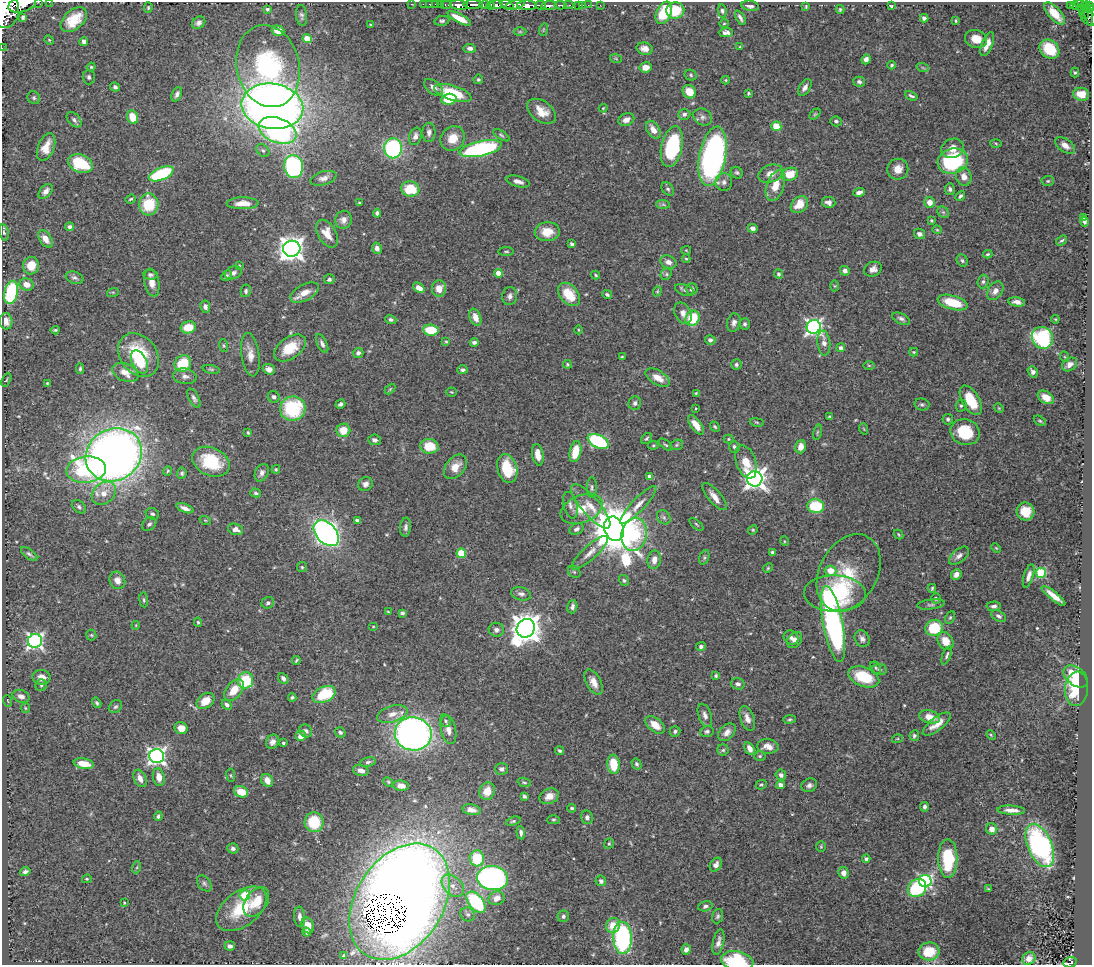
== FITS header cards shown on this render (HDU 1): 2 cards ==
NAXIS1  =                 1090
NAXIS2  =                  963

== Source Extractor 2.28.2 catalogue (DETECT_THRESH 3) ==
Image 1090 x 963 px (HDU 1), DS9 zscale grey, 1 PNG px = 1 image px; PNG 1094 x 967 px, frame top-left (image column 1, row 963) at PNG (2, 2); each listed source drawn as its Kron ellipse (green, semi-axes under 4 px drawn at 4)
Background 0.887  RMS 0.027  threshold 0.0796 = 3 sigma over >= 5 px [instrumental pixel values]
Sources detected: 514; of the 514, the 500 brightest by FLUX_AUTO listed and drawn (14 fainter detections omitted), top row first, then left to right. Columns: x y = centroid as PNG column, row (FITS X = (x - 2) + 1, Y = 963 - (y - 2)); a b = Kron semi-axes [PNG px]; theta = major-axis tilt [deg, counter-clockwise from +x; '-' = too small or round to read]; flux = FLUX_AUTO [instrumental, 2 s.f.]
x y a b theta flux
38 2 2 2 - 43
49 2 2 2 - 8.5
22 4 14 7 16 2900
411 4 2 2 - 12
423 4 2 2 - 11
429 4 3 2 - 16
436 4 3 2 - 30
440 4 2 2 - 15
446 4 6 3 0 68
459 5 9 4 -6 1300
473 5 10 3 -1 1500
485 5 6 4 -6 140
496 5 7 4 5 960
507 5 7 4 -23 420
515 5 10 4 15 500
527 5 10 4 0 3300
540 5 5 3 - 260
549 5 8 3 6 1100
560 5 6 3 -4 180
569 5 5 2 - 110
579 5 3 3 - 37
583 5 2 2 - 6.9
588 5 2 2 - 9.1
600 5 2 2 - 7.2
491 6 4 3 - 290
750 6 8 5 -8 7.3
806 6 4 3 - 1.8
891 6 3 3 - 2
1070 6 4 3 - 85
1075 6 4 3 - 150
1085 6 4 3 - 29
1089 6 3 3 - 130
1080 7 7 3 -64 160
148 8 5 4 - 2.1
267 9 4 3 - 2.6
840 9 4 3 - 2.6
1091 9 4 2 - 150
6 10 18 13 84 7900
675 11 9 8 - 48
722 11 7 4 -83 3.5
1088 12 14 3 -76 120
664 13 12 7 65 64
1054 13 14 6 -48 35
1084 14 5 2 - 68
302 15 10 5 -84 5
23 17 4 3 - 3.2
459 18 13 4 -28 22
740 18 8 4 -60 5
924 18 4 4 - 4.8
1089 18 8 6 -38 160
74 20 15 9 42 37
442 21 7 5 11 3.7
956 21 4 2 - 1.8
199 23 7 6 - 6
724 24 4 3 - 1.7
371 25 3 3 - 1.9
543 30 6 4 72 2.2
278 31 6 5 - 19
520 32 6 4 0 2.6
726 32 7 4 2 6.9
307 39 4 4 - 39
976 39 11 9 -17 22
49 40 5 4 - 2
84 41 4 4 - 6.9
987 44 12 5 67 19
740 47 4 4 - 1.8
2 48 2 2 - 8.7
470 48 6 4 -4 6.4
645 49 8 6 -12 13
1049 49 11 8 -41 58
616 59 6 4 -20 2.2
866 59 5 4 - 8.7
892 65 4 4 - 3.5
268 66 41 31 -77 280
91 67 4 4 - 2.2
646 67 6 5 - 17
923 68 6 4 -19 2.6
1075 73 5 4 - 2.4
691 75 6 5 - 3
89 77 7 6 - 5.1
478 79 5 5 - 2.7
726 80 4 4 - 2
859 82 6 5 - 4
115 87 5 4 - 4.1
805 87 9 5 57 7.7
434 88 11 6 -39 11
689 92 7 6 - 30
453 93 19 7 -17 77
748 93 4 4 - 2.5
177 94 8 5 67 5.7
1081 94 8 6 -5 26
911 96 6 3 -24 3.3
34 98 7 6 - 3.5
449 99 7 5 5 68
272 106 31 22 -9 1800
603 108 4 3 - 1.8
542 111 16 10 -37 25
684 114 6 5 - 5.5
815 114 6 4 44 2.4
133 117 7 5 -68 34
703 117 10 8 -33 7.1
74 120 9 6 -46 5.9
626 120 8 6 23 11
836 121 5 5 - 4.4
776 126 5 5 - 37
277 130 20 12 -21 380
653 130 10 6 -58 16
429 132 9 6 88 6.8
501 135 9 4 -33 3.1
415 136 9 6 72 8.7
453 138 13 11 46 28
996 143 5 3 - 1.9
1065 146 11 6 -36 13
46 147 15 8 68 23
672 147 21 10 77 170
393 148 10 9 - 210
953 148 11 9 16 17
481 149 21 7 12 260
263 150 7 5 -46 3.6
712 156 30 13 79 520
953 161 15 12 16 170
80 164 13 8 -21 79
294 166 11 9 -80 260
898 169 10 10 - 19
737 173 6 5 - 3.4
161 174 13 6 23 130
771 174 13 8 20 18
790 174 8 6 16 38
964 177 9 7 -70 12
323 178 13 6 16 9.6
518 181 12 5 -15 9
1048 181 6 5 - 2.9
724 182 9 8 - 8.1
775 186 16 8 71 31
410 189 9 7 -10 53
668 189 7 5 -52 3.9
950 189 6 5 - 4.7
46 191 8 5 47 9.1
859 192 6 4 18 6.4
960 196 5 4 - 4
131 199 5 4 - 2.7
829 202 7 5 -11 8.3
930 202 5 5 - 16
243 203 16 6 1 18
359 203 3 2 - 1.8
149 204 11 9 86 66
663 204 7 4 -1 3.1
799 205 9 7 45 31
943 212 6 5 - 3.7
377 213 4 4 - 5.2
1083 217 3 3 - 2.1
343 220 9 8 - 11
932 220 4 3 - 2
1084 221 5 4 - 4.5
70 227 4 4 - 4.6
753 228 5 4 - 8.2
937 230 4 4 - 1.8
547 232 12 9 2 29
4 233 8 4 -80 3.1
327 234 15 9 -60 24
919 234 6 5 - 6
45 239 10 6 -56 15
1062 240 6 3 34 2.9
572 244 4 4 - 4.5
377 248 6 5 - 8.2
292 249 9 8 - 1600
686 250 5 4 - 1.8
506 251 8 3 0 2.4
988 254 4 3 - 2.4
686 259 4 4 - 2
962 260 6 5 - 3.4
668 262 8 6 -21 9.9
31 266 9 8 - 28
239 266 4 4 - 2.2
873 269 9 7 26 9.7
845 271 5 4 - 7.3
233 273 9 6 20 7.5
498 273 4 4 - 16
666 274 6 5 - 2.9
779 274 5 4 - 3.7
150 275 7 5 -3 3.6
596 275 4 3 - 2
227 276 6 4 48 3.4
74 278 9 6 -16 4.9
329 279 5 5 - 4.5
152 282 14 7 -79 15
983 282 7 5 86 4.4
27 284 7 6 - 16
834 286 5 3 - 1.8
419 288 6 4 -37 13
439 289 8 7 - 19
692 289 6 5 - 4.9
685 290 10 5 -20 3.9
246 291 6 5 - 4
657 291 5 4 - 2
995 291 10 7 56 10
11 292 12 7 77 150
113 292 6 4 17 2.1
305 293 15 8 28 22
569 294 13 9 -49 42
607 295 5 4 - 3.7
510 296 9 7 80 7
1017 302 8 4 -7 8.6
953 303 15 7 -16 54
205 307 6 5 - 5.5
683 313 11 8 -63 13
475 317 9 5 -69 15
693 318 8 6 58 70
391 319 5 4 - 4.5
901 319 9 5 -24 5.5
1055 319 4 4 - 1.6
6 321 8 6 -85 11
734 323 9 6 76 7.5
745 324 5 5 - 4
188 327 7 6 - 32
814 327 7 7 - 540
55 330 4 3 - 2.7
431 330 7 5 -7 60
578 330 4 3 - 1.5
1042 338 11 10 - 170
710 340 5 5 - 5.8
446 342 3 3 - 1.8
474 342 4 3 - 4.6
824 343 12 6 -84 11
322 344 10 5 -64 6.3
224 346 6 4 -83 2.5
290 348 18 10 35 45
841 348 4 4 - 6.4
914 352 4 4 - 1.9
358 353 5 5 - 5.1
139 355 24 18 -52 99
250 355 22 9 -82 19
622 357 3 3 - 1.8
1065 357 5 3 - 1.7
139 362 12 7 -62 30
183 364 9 7 41 57
567 364 4 4 - 2.3
736 364 5 5 - 4
1070 364 8 6 36 8.8
869 365 6 4 -1 2.2
80 369 5 3 - 2.9
211 369 9 4 -11 2.9
269 369 6 5 - 12
463 370 5 4 - 4
125 372 14 8 -22 20
1033 372 6 4 -55 5.7
185 376 12 8 -8 8.5
658 378 13 7 -31 21
6 380 7 4 65 2.6
47 384 4 2 - 2.1
390 389 6 3 45 2.1
451 392 5 4 - 2
696 393 4 3 - 1.8
274 397 6 5 - 4.3
1046 397 9 6 -32 16
194 398 10 5 -61 5.3
971 400 16 8 -60 48
635 403 6 6 - 5.4
340 404 5 4 - 4.3
922 404 7 6 - 4.3
961 406 6 5 - 3.5
696 408 3 3 - 1.6
999 408 5 4 - 1.8
293 409 13 12 - 130
829 417 3 2 - 2
948 419 5 5 - 3.9
1040 421 7 4 -30 2.6
757 422 7 3 -9 2.2
696 425 11 5 -54 20
715 427 5 4 - 2.6
864 429 6 3 -70 1.9
343 430 7 6 - 29
817 432 7 3 77 2.1
965 432 15 13 -21 61
248 433 3 3 - 2.2
646 438 6 4 45 3
728 439 5 4 - 2.1
375 440 6 5 - 6.7
598 441 11 6 -26 190
653 445 5 4 - 2.1
666 445 8 3 -40 2.8
677 445 6 5 - 2.8
429 446 9 7 -4 39
734 447 6 5 - 4.4
801 447 7 5 74 13
575 452 11 5 78 43
114 455 29 25 31 1900
538 455 11 5 -80 16
211 462 19 14 -24 78
746 462 17 10 -71 30
455 467 14 9 50 21
276 469 4 3 - 2.2
507 469 15 9 -73 59
86 470 20 13 6 160
168 471 5 4 - 2.2
182 473 5 4 - 3.4
262 473 9 6 66 7.5
650 477 4 4 - 11
755 479 8 7 - 1200
365 484 7 6 - 7.6
592 487 10 5 89 4.9
104 493 13 10 41 23
256 493 5 4 - 3.5
714 496 17 6 -48 14
570 505 13 7 -75 8.3
638 505 25 6 46 17
591 506 28 9 -50 29
816 506 8 7 - 78
79 507 8 5 -41 4.7
185 508 9 4 -20 9.2
582 509 22 13 22 35
1025 512 9 8 - 29
152 514 7 5 -29 4.1
664 517 7 6 - 4.8
205 520 6 3 -19 1.6
357 520 4 3 - 5.9
149 524 8 6 40 5
696 524 8 3 -41 2.4
406 527 9 5 86 5.7
236 529 7 5 -18 9.9
576 529 7 5 30 5.5
614 529 12 9 -70 11000
753 530 5 4 - 2.1
326 533 15 10 -48 890
634 534 16 13 81 140
898 534 5 3 - 2.1
784 541 5 3 - 1.6
996 548 5 3 - 1.8
772 552 3 3 - 3
461 553 5 4 - 76
590 553 24 7 42 17
29 554 9 4 -36 4.4
959 556 12 6 39 9.1
704 557 7 5 72 3.1
654 560 9 6 80 14
302 567 5 5 - 2.7
768 568 5 4 - 2.3
830 571 6 5 - 29
574 572 7 5 -44 3
849 573 41 29 61 81
1041 573 5 5 - 140
956 574 6 5 - 10
1029 576 12 4 72 9.2
117 580 9 7 -68 13
624 581 6 4 -59 3
932 588 4 3 - 2.7
521 594 10 6 -14 7
835 594 31 18 -3 150
1054 596 15 4 -39 17
936 598 5 4 - 3.4
144 600 7 4 -84 2.9
268 603 6 5 - 3.9
931 604 14 5 7 4.5
994 606 7 4 2 5.2
572 607 7 5 73 5.2
388 612 3 2 - 1.7
402 613 4 4 - 3.4
999 616 8 5 -28 4.9
950 617 6 4 62 2.6
198 622 5 4 - 2.5
833 624 38 10 -79 500
136 625 4 3 - 1.5
373 626 5 3 - 1.6
526 628 10 8 54 3000
934 628 9 8 - 79
496 630 7 7 - 7.1
91 635 5 5 - 2.4
791 637 8 6 -38 7.6
862 639 8 7 - 7.8
795 640 9 6 55 8.9
35 641 7 7 - 560
945 641 9 7 -59 23
701 647 5 4 - 5.7
947 655 10 4 68 4.3
296 660 4 2 - 2.3
876 668 6 5 - 3.1
879 670 7 5 -5 4.4
716 676 4 3 - 2.6
1076 676 14 9 -40 60
41 677 9 7 -5 14
864 677 16 9 -21 70
283 678 6 4 -49 5.6
246 680 8 7 - 77
594 682 14 7 -62 15
738 684 7 5 -17 5.6
41 685 6 5 - 3.1
1077 689 17 11 84 75
234 690 12 7 50 28
324 695 12 7 25 80
21 696 8 6 -22 8.5
292 697 4 4 - 3.1
8 701 6 3 -70 1.6
205 701 10 7 37 27
97 703 5 4 - 3.1
227 705 6 4 -46 5.3
115 707 7 5 42 3.8
25 708 5 4 - 2.1
392 714 15 8 15 18
705 715 12 6 -70 8
929 717 11 6 -15 20
747 718 13 7 -70 12
790 719 6 4 7 2.5
446 721 6 5 - 4.4
937 724 17 6 38 18
655 725 11 6 -39 23
181 728 6 6 - 16
448 730 14 7 -78 15
306 731 7 6 - 5.1
675 731 5 5 - 4
707 731 7 5 15 4.1
340 732 5 4 - 4.1
727 732 10 7 47 11
413 734 18 16 -10 880
991 735 5 3 - 2
301 736 5 5 - 17
914 736 5 4 - 3.4
897 739 5 3 - 1.9
272 742 7 6 - 7.6
283 743 3 3 - 2.8
768 746 11 7 -5 16
749 748 7 4 -60 12
723 750 6 5 - 3.3
560 751 4 3 - 3.1
157 756 7 7 - 650
760 756 5 5 - 2.7
368 762 8 5 9 4.4
84 764 10 5 -10 22
613 764 9 6 -83 47
637 764 6 4 -58 4.2
501 769 6 5 - 5.3
361 770 8 5 -15 11
231 775 7 3 -82 2.1
781 775 5 5 - 6.2
159 777 9 6 -80 15
140 778 9 6 -65 14
267 780 7 5 -60 15
388 782 5 4 - 2.2
524 782 7 4 -20 2.9
761 785 6 4 23 2.8
780 785 4 4 - 6.4
809 785 8 6 26 6.2
401 786 8 5 -9 13
487 791 9 7 71 22
241 792 7 5 -20 29
524 796 4 3 - 3.6
549 796 10 7 24 16
925 807 5 4 - 5.4
572 808 4 4 - 2.8
471 810 9 5 -10 10
1011 810 14 4 -3 13
158 816 5 3 - 3.7
587 817 7 6 - 6.6
553 820 6 4 0 2.8
513 821 7 4 18 3
314 822 10 9 - 72
992 829 6 5 - 15
521 833 7 4 -85 5.3
609 844 5 4 - 2.6
1040 845 23 12 -66 330
821 847 5 4 - 2.3
233 848 5 5 - 5.4
477 858 8 7 - 67
948 858 19 9 -90 110
866 859 4 4 - 4.2
716 865 7 5 57 7.5
137 867 6 4 71 2.2
25 872 5 4 - 4.7
844 873 6 5 - 12
493 878 15 12 -6 490
87 879 5 4 - 1.8
601 881 5 5 - 5.9
925 881 6 6 - 330
204 883 9 6 -51 4.9
453 886 13 9 -45 17
917 888 10 8 40 140
988 889 4 3 - 1.8
245 895 5 5 - 83
497 898 8 6 23 16
256 902 16 10 55 40
400 902 63 43 57 5500
476 902 12 7 -51 180
124 903 3 2 - 1.7
705 906 7 5 14 5.4
241 909 29 17 38 85
468 914 7 6 - 5
563 916 6 5 - 4.2
718 916 7 5 68 3.8
300 917 10 5 -86 8.3
308 925 8 6 -69 16
613 925 7 7 - 31
307 932 4 3 - 4.4
623 938 16 9 -88 270
718 942 13 5 77 8.4
230 946 5 4 - 7.4
686 949 5 4 - 7.7
929 951 10 9 - 55
344 956 4 3 - 3.1
1029 958 7 6 - 9.1
737 961 16 9 -9 95
1070 962 7 5 14 75
At the frame edge (FLAGS 8, measured only in part): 10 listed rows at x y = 38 2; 49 2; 22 4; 1091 9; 6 10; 1089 18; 2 48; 400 902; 737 961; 1070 962
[14 fainter detections neither listed nor drawn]